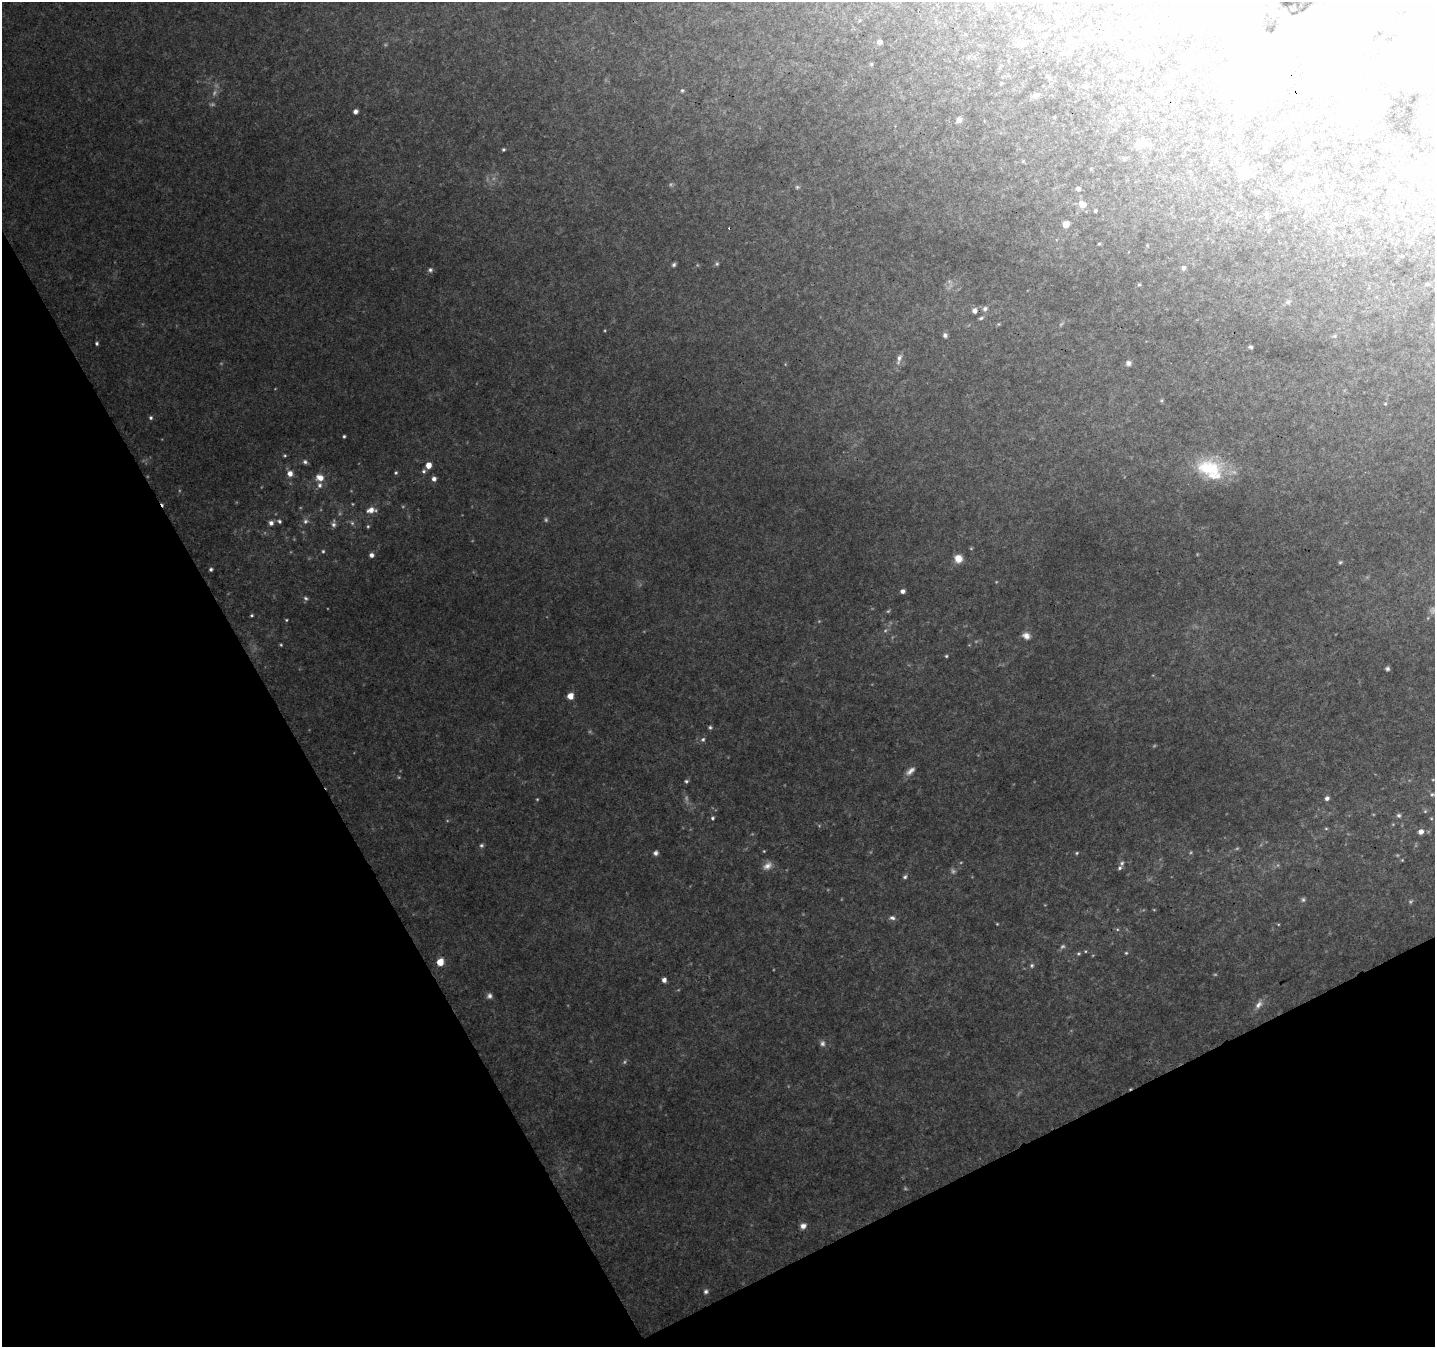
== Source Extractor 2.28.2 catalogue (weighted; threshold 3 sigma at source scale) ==
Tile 14 of 4 x 4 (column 2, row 4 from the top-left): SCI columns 1486-2918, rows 132-1476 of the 5841 x 5701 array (HDU 1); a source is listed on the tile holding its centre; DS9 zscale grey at full resolution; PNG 1437 x 1349 px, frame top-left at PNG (2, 2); no overlay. Shown black and unused: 27% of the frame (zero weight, under 3 of 4 exposures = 5% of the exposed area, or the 3 px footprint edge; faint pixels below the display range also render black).
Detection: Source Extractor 2.28.2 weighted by HDU 2 'WHT'; one run over the whole footprint, this tile lists its part. Background 0.0729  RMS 0.0054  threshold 0.0241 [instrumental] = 3 sigma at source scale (4.5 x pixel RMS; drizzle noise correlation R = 1.50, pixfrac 1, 0.0396/0.0396 arcsec/px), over >= 5 px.
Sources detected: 159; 11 too faint to see at this stretch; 28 inside a brighter object's white glare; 1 cosmic-ray / hot-pixel residue — not listed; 1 inside a brighter listed object's ellipse — not listed separately; the other 118 listed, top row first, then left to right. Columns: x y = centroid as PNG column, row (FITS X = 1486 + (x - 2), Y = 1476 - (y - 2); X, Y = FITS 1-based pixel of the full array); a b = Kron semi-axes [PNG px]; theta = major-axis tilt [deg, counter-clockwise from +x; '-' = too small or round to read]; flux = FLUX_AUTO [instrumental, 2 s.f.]
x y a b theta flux
1347 2 18 17 - 11
989 5 7 5 -16 1.2
1287 20 5 3 - 0.99
1427 22 14 6 2 2.2
1044 36 5 4 - 1.2
1109 39 5 5 - 1.4
1068 40 6 5 - 1.1
879 42 5 5 - 2.2
1019 44 9 7 13 2.4
1252 48 6 5 - 1
1142 52 9 8 - 2.4
1220 53 3 3 - 0.56
1160 56 3 3 - 0.49
1183 60 5 4 - 1.4
871 64 5 4 - 0.69
1218 71 4 4 - 0.57
1201 74 3 2 - 0.4
1048 76 5 4 - 0.79
1001 84 5 3 - 0.49
1085 87 5 5 - 1.6
682 90 5 4 - 0.75
1149 90 7 3 -36 0.61
1312 92 6 5 - 0.86
1036 95 11 5 24 1.5
355 111 5 4 - 1.7
959 120 7 6 - 2.1
1307 142 6 5 - 3
1140 144 11 8 -41 3.6
503 149 3 3 - 0.68
1266 150 5 3 - 0.49
1124 159 5 5 - 0.74
1356 162 5 3 - 0.43
1288 167 5 5 - 3.9
1244 173 9 8 - 12
797 187 5 5 - 0.79
1078 189 4 4 - 1.6
1292 193 7 4 31 1
1082 204 9 7 -39 4
1095 211 3 3 - 0.7
1266 214 7 6 - 1.3
1066 224 5 5 - 6.5
1099 244 4 3 - 0.48
674 264 5 5 - 1
717 264 5 5 - 0.76
1183 268 5 5 - 1.3
430 270 6 5 - 1.1
1427 284 4 4 - 0.56
1139 285 5 3 - 0.61
1288 302 6 5 - 1.1
985 309 7 6 - 1.5
975 310 6 6 - 2.2
981 318 6 4 43 0.87
945 335 5 5 - 1.6
1335 336 6 4 -89 0.71
97 343 4 4 - 0.82
1251 347 6 4 -15 0.83
899 359 14 6 75 2.6
1128 363 6 6 - 1.8
151 418 5 5 - 0.99
344 436 3 3 - 0.69
305 462 6 5 - 1.2
428 465 5 4 - 5.4
1210 469 38 24 -26 29
424 471 6 5 - 0.98
290 473 6 6 - 3.4
396 473 5 4 - 0.68
320 478 9 7 -15 4.3
434 479 5 5 - 2
319 485 6 6 - 1.7
371 510 10 6 6 3.7
279 521 5 4 - 1
305 521 7 6 - 1.5
271 523 6 5 - 2.1
333 524 7 6 - 1.4
368 526 4 4 - 0.58
323 551 4 4 - 0.63
371 555 5 4 - 1.8
958 558 8 8 - 5.8
1340 562 5 4 - 0.65
211 569 4 4 - 1
902 591 5 4 - 1.9
306 598 7 4 -28 1
252 615 4 3 - 0.62
286 620 5 3 - 0.5
1026 636 10 8 -32 3
281 645 4 4 - 0.53
946 656 4 4 - 0.58
1387 669 5 5 - 1
570 696 5 5 - 6.1
710 727 5 4 - 0.8
703 739 6 5 - 1
910 771 14 6 41 2.8
686 781 5 4 - 0.8
1433 794 9 4 -8 1.1
1327 798 5 5 - 1.6
1425 811 5 5 - 0.69
1399 815 6 6 - 1.1
712 818 5 4 - 0.83
1326 828 5 4 - 0.53
1421 832 7 6 - 2.5
481 845 6 5 - 0.97
656 853 6 5 - 1.4
1077 853 4 4 - 0.58
1122 863 7 6 - 1.2
767 866 13 8 31 3.3
905 877 6 5 - 1.1
1303 900 7 5 90 1
892 918 8 6 -15 1.6
997 924 3 3 - 0.4
1126 953 4 4 - 0.57
440 962 5 5 - 10
1032 965 6 6 - 1
664 980 4 4 - 2.4
489 996 7 6 - 1.6
1258 1005 12 7 49 3
822 1043 8 7 - 1.6
803 1226 7 6 - 2.5
706 1291 6 6 - 1.3
Isophote crosses this tile's border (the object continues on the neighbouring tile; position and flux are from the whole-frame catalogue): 2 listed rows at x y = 1347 2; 1433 794